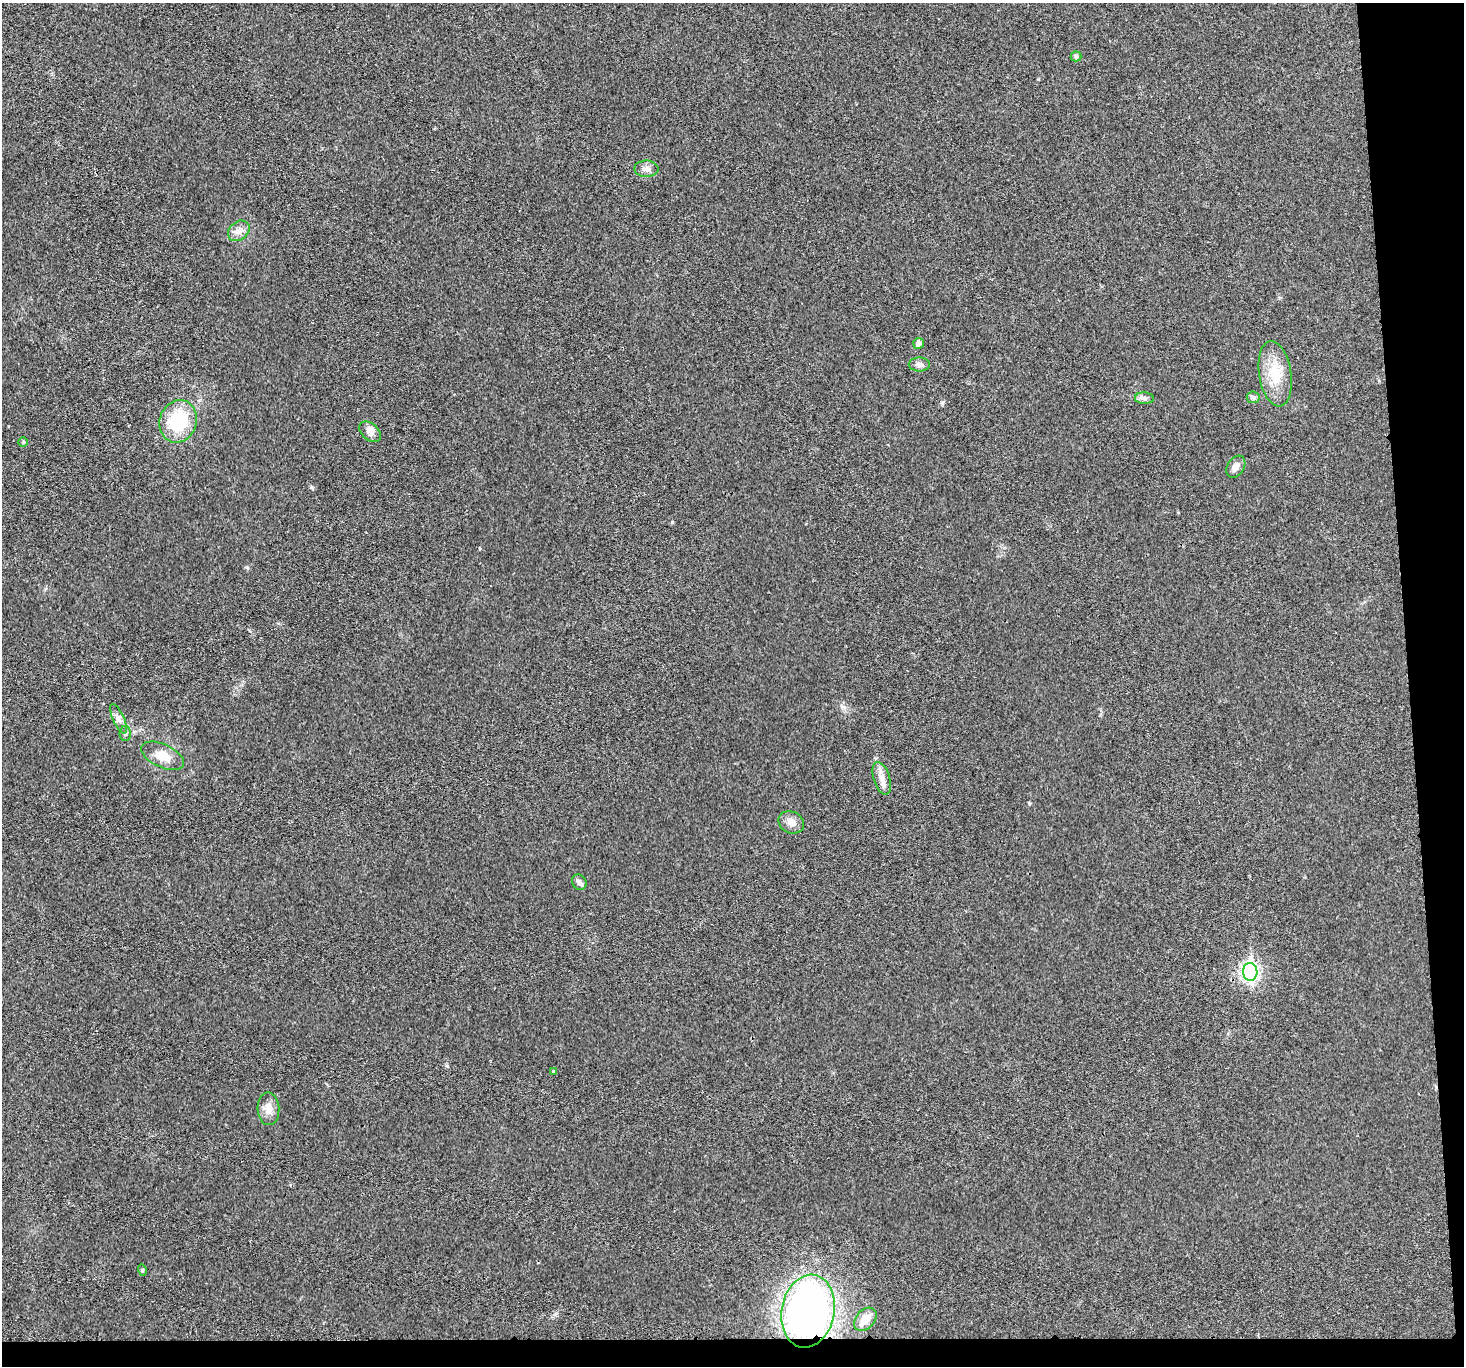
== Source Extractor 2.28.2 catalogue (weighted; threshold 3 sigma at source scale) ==
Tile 9 of 3 x 3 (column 3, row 3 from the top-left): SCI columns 2927-4388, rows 132-1495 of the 4390 x 4373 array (HDU 1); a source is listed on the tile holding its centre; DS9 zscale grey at full resolution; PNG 1466 x 1368 px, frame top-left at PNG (2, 3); each listed source drawn as its Kron ellipse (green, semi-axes under 4 px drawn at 4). Shown black and unused: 6% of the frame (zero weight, under 3 of 4 exposures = <1% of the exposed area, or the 3 px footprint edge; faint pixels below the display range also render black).
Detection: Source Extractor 2.28.2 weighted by HDU 2 'WHT'; one run over the whole footprint, this tile lists its part. Background 0.0199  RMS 0.006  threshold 0.0269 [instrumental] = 3 sigma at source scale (4.5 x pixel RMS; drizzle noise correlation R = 1.50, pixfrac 1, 0.05/0.05 arcsec/px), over >= 5 px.
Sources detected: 24; all 24 listed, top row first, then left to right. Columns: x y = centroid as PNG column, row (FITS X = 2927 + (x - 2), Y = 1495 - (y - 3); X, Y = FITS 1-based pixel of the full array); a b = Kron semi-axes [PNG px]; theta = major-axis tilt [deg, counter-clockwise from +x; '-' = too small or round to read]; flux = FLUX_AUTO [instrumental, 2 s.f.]
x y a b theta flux
1076 56 5 5 - 1.5
646 169 12 8 0 3.2
239 231 12 9 40 3.8
919 343 5 5 - 3.1
919 364 10 7 0 2.3
1275 374 33 16 -81 17
1253 397 6 6 - 1.3
1144 398 9 6 -3 1.9
178 421 21 18 70 32
370 432 12 8 -42 3.1
23 442 5 4 - 0.69
1236 467 12 8 58 3.5
119 719 16 5 -65 3
125 734 7 5 -90 1.4
163 756 23 11 -25 8.4
882 778 17 8 -73 5
791 822 13 10 -26 4.5
579 882 8 6 -52 2
1250 972 9 7 -88 170
554 1072 4 3 - 0.94
268 1109 16 11 -88 5.1
142 1270 6 3 -73 0.59
808 1311 37 26 79 240
865 1319 13 9 48 7.1
Overlapping masked pixels (flux is a lower limit): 1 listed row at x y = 808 1311
Unlisted compact peaks at least as high as the median listed source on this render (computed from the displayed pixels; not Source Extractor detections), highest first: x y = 672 522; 311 487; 247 567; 942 403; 447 1066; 1029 803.